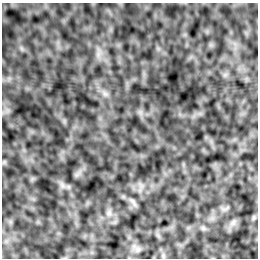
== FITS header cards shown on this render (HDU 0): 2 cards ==
NAXIS1  =                  256 /Number of positions along axis 1
NAXIS2  =                  256 /Number of positions along axis 2

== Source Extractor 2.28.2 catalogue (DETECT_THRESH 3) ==
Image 256 x 256 px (HDU 0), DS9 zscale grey, 1 PNG px = 1 image px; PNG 260 x 260 px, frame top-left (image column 1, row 256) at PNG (2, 3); no overlay
Background 4.09e-04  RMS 0.0021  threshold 0.00617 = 3 sigma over >= 5 px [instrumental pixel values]
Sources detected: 8; all 8 listed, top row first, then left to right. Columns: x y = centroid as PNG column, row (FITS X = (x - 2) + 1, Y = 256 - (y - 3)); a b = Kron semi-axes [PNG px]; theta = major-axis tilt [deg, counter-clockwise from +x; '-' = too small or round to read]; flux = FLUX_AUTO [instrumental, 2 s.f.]
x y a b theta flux
105 94 7 4 -19 0.39
62 185 9 5 -45 0.47
133 202 14 5 -56 0.43
109 213 9 8 - 0.61
253 218 7 4 71 0.23
233 222 10 6 63 0.55
203 228 8 5 -45 0.32
138 249 9 8 - 0.59